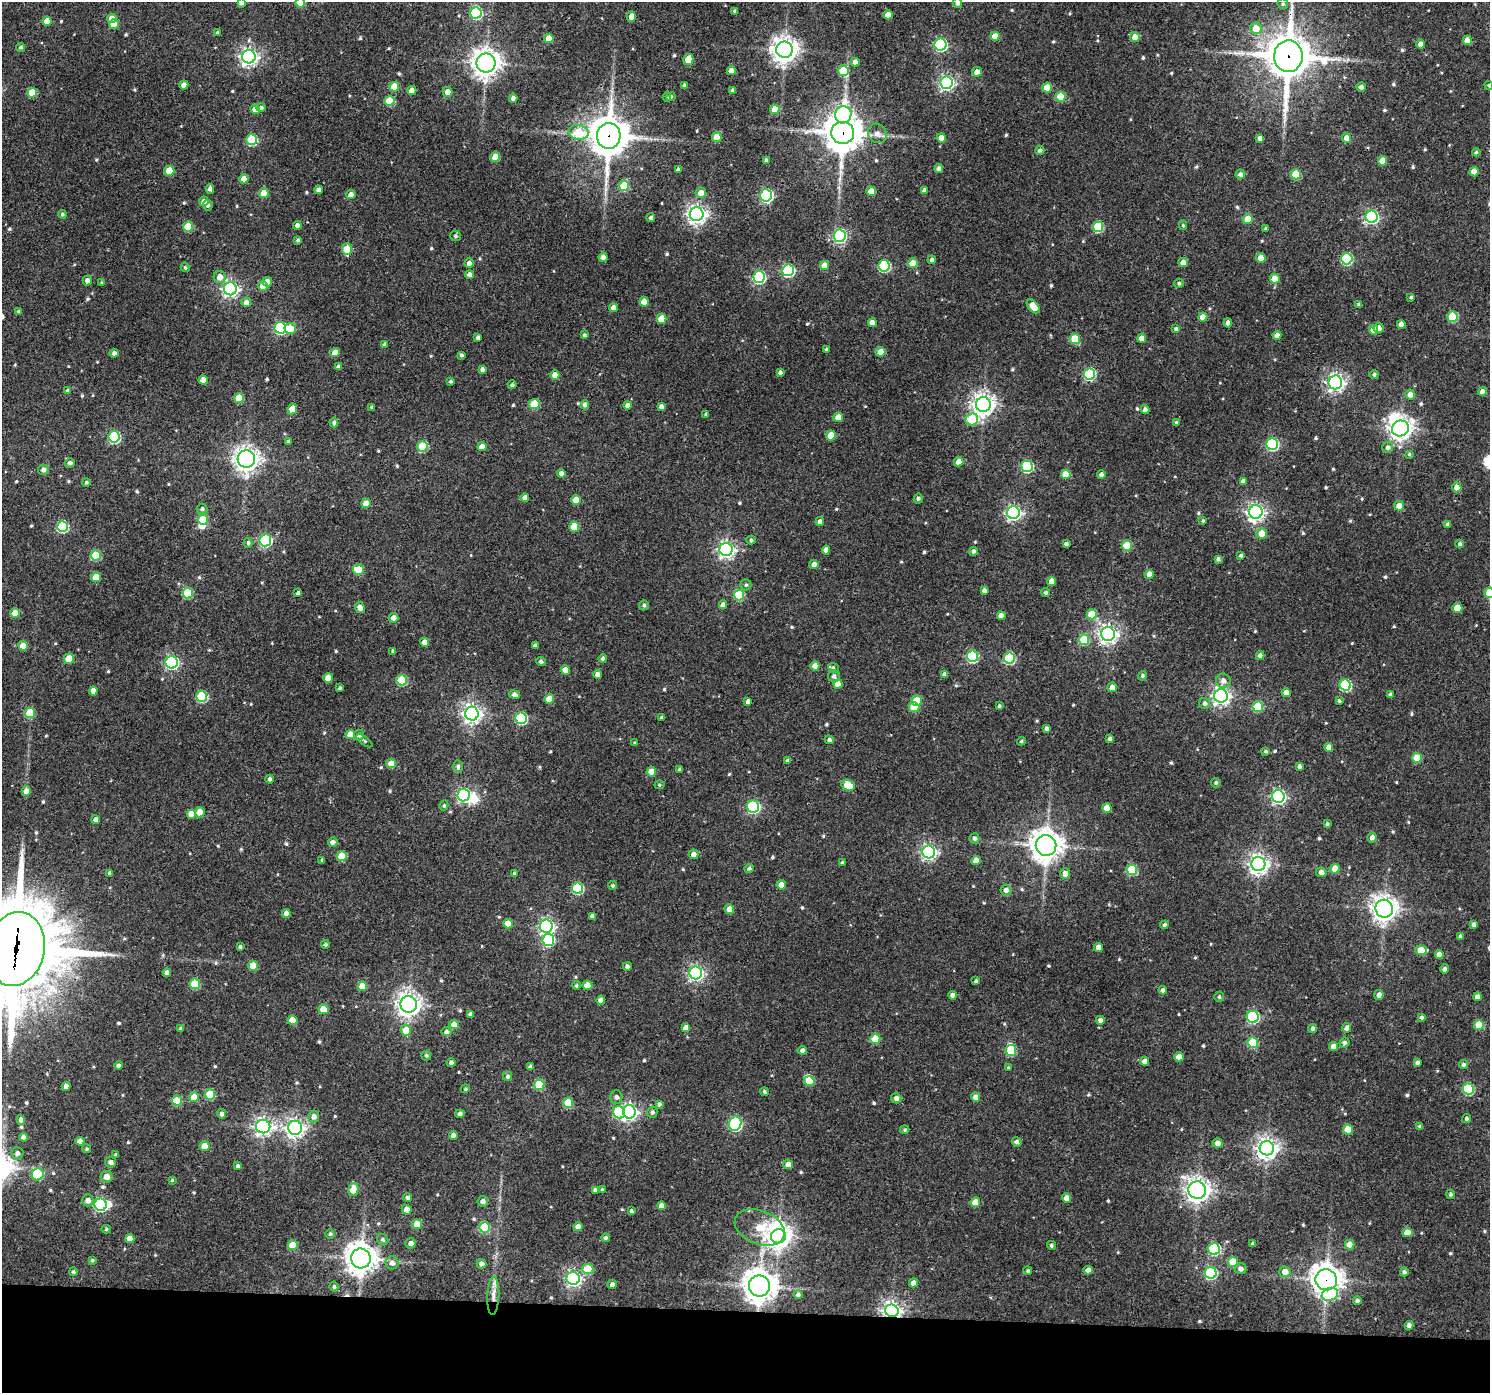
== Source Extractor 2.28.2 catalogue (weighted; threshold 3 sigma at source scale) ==
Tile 8 of 3 x 3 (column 2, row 3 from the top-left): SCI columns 1489-2976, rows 110-1500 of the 4472 x 4494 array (HDU 1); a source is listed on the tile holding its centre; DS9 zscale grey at full resolution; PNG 1492 x 1395 px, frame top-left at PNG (2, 2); each listed source drawn as its Kron ellipse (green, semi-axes under 4 px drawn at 4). Shown black and unused: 6% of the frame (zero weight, under 3 of 4 exposures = <1% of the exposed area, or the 3 px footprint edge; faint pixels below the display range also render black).
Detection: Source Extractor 2.28.2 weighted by HDU 2 'WHT'; one run over the whole footprint, this tile lists its part. Background 0.08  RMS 0.0069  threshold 0.0309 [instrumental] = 3 sigma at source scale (4.5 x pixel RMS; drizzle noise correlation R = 1.50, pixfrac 1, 0.05/0.05 arcsec/px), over >= 5 px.
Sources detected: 652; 6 inside a brighter object's white glare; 1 cosmic-ray / hot-pixel residue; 1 long thin detection or spike segment (spike, bleed or trail) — neither listed nor drawn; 3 inside a brighter listed object's ellipse — not listed separately; of the other 641, all 500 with FLUX_AUTO >= 1.07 (the completeness limit of this list) listed and drawn (141 fainter detections not listed), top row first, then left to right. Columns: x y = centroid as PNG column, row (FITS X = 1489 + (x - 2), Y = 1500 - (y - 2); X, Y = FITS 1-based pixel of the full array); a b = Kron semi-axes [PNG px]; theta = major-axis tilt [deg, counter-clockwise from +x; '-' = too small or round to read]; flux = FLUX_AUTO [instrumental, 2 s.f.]
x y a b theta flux
300 2 5 5 - 13
241 3 4 4 - 2.2
957 3 5 4 - 2.2
1283 4 5 5 - 1.4
735 11 4 4 - 1.9
476 13 6 5 - 72
888 15 4 4 - 6.3
631 16 5 4 - 5.1
112 19 5 4 - 6.6
47 21 4 4 - 8.2
114 24 5 5 - 15
1256 28 6 5 - 10
217 33 4 4 - 1.4
995 36 4 4 - 8.9
1135 37 5 5 - 6
549 38 4 4 - 9.9
1467 40 5 4 - 8.2
1421 44 4 4 - 4.5
940 45 6 6 - 91
20 47 5 4 - 1.6
784 50 8 8 - 680
1288 56 16 14 88 2300
249 57 6 6 - 280
688 59 5 5 - 15
855 62 4 4 - 4.1
486 63 9 9 - 680
731 71 4 4 - 4.9
843 71 5 5 - 23
977 72 5 4 - 5
946 83 6 6 - 180
184 85 4 4 - 5.4
684 85 4 3 - 1.7
1489 85 4 4 - 1.1
394 87 5 5 - 21
1361 87 4 4 - 2.2
1047 88 5 5 - 12
733 90 4 3 - 2.1
412 91 4 4 - 7.9
448 92 5 4 - 5.3
32 93 5 5 - 19
667 97 4 4 - 1.5
671 97 4 4 - 1.3
1060 97 5 5 - 25
513 98 4 4 - 3.3
389 101 5 5 - 26
261 108 5 4 - 1.7
255 109 5 4 - 4.6
775 109 5 5 - 12
843 115 9 8 - 120
579 132 10 7 -12 21
843 133 11 11 - 1500
877 133 10 9 - 3.7
609 136 13 12 - 1800
717 137 5 5 - 18
941 138 4 4 - 5.8
1260 138 4 4 - 2.7
1347 138 5 4 - 8
251 140 5 5 - 41
1040 150 5 4 - 1.8
1476 152 4 4 - 1.2
495 157 5 4 - 12
766 160 4 3 - 1.5
1382 161 5 4 - 11
939 169 4 4 - 2.6
678 170 4 4 - 2.7
169 171 5 5 - 21
1474 172 4 4 - 7.6
1240 174 5 5 - 2.6
1296 174 5 5 - 25
244 179 4 4 - 6.2
624 186 5 5 - 23
210 189 5 4 - 2.8
319 190 4 4 - 3.4
924 190 4 4 - 2.8
871 191 5 4 - 8.4
264 193 5 5 - 10
701 193 5 5 - 5.6
351 195 5 4 - 4
766 195 6 6 - 110
204 201 5 4 - 4.4
208 205 5 4 - 1.6
62 214 4 4 - 1.4
697 214 7 7 - 340
1372 217 6 6 - 130
651 218 4 4 - 1.4
1248 219 5 5 - 15
297 225 4 4 - 3.6
1183 225 5 4 - 1.1
188 227 5 5 - 25
1098 227 5 5 - 37
1266 228 4 3 - 1.1
455 236 5 5 - 1.5
839 236 6 6 - 110
298 240 3 3 - 1.4
347 249 6 5 - 17
603 257 4 4 - 3
1261 258 5 4 - 11
1347 259 6 5 - 61
932 260 4 4 - 2.1
1183 262 4 4 - 5.6
469 263 5 4 - 2.7
913 263 5 5 - 16
824 266 4 4 - 9.6
884 266 6 5 - 64
185 267 5 4 - 1.1
788 270 6 6 - 81
470 274 4 4 - 3
220 277 6 6 - 5.6
759 277 6 6 - 84
1275 279 5 5 - 11
87 281 5 4 - 3.3
267 282 5 4 - 6.4
102 283 4 3 - 1.1
1179 283 5 4 - 1.3
263 286 5 5 - 12
230 289 6 6 - 210
1411 297 3 3 - 1.1
246 302 5 5 - 4.5
644 302 5 4 - 11
1359 305 4 3 - 2.1
1033 306 8 5 -51 9.7
614 308 4 4 - 4.2
19 312 4 3 - 1.2
1203 317 4 4 - 5.8
1452 317 5 5 - 35
662 319 5 5 - 15
872 323 4 4 - 5.6
1228 323 4 4 - 2.9
1401 324 4 4 - 3.8
280 328 6 5 - 74
1378 328 5 5 - 4.9
290 329 5 5 - 13
1176 329 4 4 - 2
1374 330 5 4 - 12
584 335 4 3 - 1.3
1277 335 4 4 - 3.8
478 338 4 3 - 2.2
1142 338 4 4 - 5.4
1075 339 5 5 - 29
385 344 4 4 - 1.8
826 349 4 4 - 1.2
880 352 5 4 - 7.4
114 353 4 4 - 2.2
335 353 5 4 - 7.8
461 355 3 3 - 1.7
339 367 4 4 - 2.8
482 369 4 4 - 2.2
780 372 4 4 - 2
1089 374 6 5 - 63
1374 374 4 4 - 1.5
555 375 5 4 - 4.5
203 380 5 4 - 7.5
451 381 3 3 - 1.3
1335 382 7 6 - 280
512 385 4 4 - 1.6
67 391 4 3 - 1.6
1482 392 4 4 - 4.9
1410 395 5 5 - 4.9
239 398 5 5 - 18
534 404 5 5 - 27
585 405 4 4 - 2.9
627 405 4 4 - 3.1
983 405 7 7 - 520
661 406 4 4 - 2.7
372 407 3 3 - 1.4
292 409 5 4 - 9.7
1145 410 4 4 - 3.2
706 414 4 3 - 1.1
838 417 4 4 - 8.9
972 419 6 6 - 30
334 423 4 4 - 1.8
1176 423 4 4 - 1.4
1400 428 8 8 - 440
831 435 5 5 - 15
114 437 6 5 - 64
289 442 4 4 - 1.8
1272 444 6 6 - 74
423 446 5 5 - 33
482 447 4 4 - 7.4
1388 447 5 5 - 2.2
1409 454 4 4 - 1.1
246 459 8 8 - 490
959 462 5 4 - 5.1
70 463 5 5 - 2.2
1027 466 5 5 - 59
43 470 5 5 - 3
561 473 4 4 - 3.3
1066 474 5 5 - 15
1101 474 4 4 - 2.4
1243 481 4 4 - 2.7
86 482 4 4 - 1.3
1457 487 5 4 - 5.4
525 497 4 4 - 4.2
918 499 5 4 - 1.3
576 500 5 5 - 13
366 503 5 4 - 7
1399 506 5 4 - 6.2
202 509 5 5 - 1.8
1256 512 7 6 - 260
1013 513 6 6 - 180
203 520 5 5 - 18
1203 521 4 4 - 1.3
820 522 4 4 - 3.1
1448 524 4 4 - 2
62 527 5 5 - 58
574 527 5 5 - 19
1261 533 5 5 - 8.9
265 540 6 6 - 91
751 540 4 4 - 1.6
248 543 5 4 - 1.6
1066 544 4 4 - 1.8
1460 544 4 4 - 1.7
1127 546 5 5 - 25
726 550 6 6 - 240
826 550 4 4 - 4.1
973 551 4 4 - 1.7
96 555 5 5 - 28
1241 555 4 3 - 1.5
1218 559 4 4 - 1.5
814 564 4 4 - 4.7
358 570 5 5 - 19
1149 574 4 4 - 8.5
96 577 5 5 - 14
1052 581 4 4 - 7.2
746 585 5 5 - 1.4
984 591 4 4 - 2.5
1046 592 4 4 - 1.5
188 593 5 5 - 38
298 593 4 4 - 1.9
1489 593 5 5 - 11
739 595 5 5 - 37
644 605 5 5 - 1.5
723 605 4 4 - 3.2
360 607 6 4 -65 3.8
1457 608 5 5 - 13
15 613 5 4 - 12
1092 614 5 5 - 19
1001 616 4 4 - 5.8
393 618 5 5 - 4.4
1108 634 7 7 - 320
1084 640 5 5 - 27
424 642 4 4 - 5.4
535 645 4 3 - 1.5
23 646 5 4 - 9.4
393 651 4 3 - 1.6
972 656 6 5 - 62
1260 656 4 4 - 3.4
603 658 4 4 - 1.8
1009 658 5 5 - 48
69 659 5 5 - 15
541 661 4 4 - 1.7
172 662 6 6 - 140
815 666 4 4 - 5.2
833 668 5 5 - 1.2
565 670 5 4 - 9.5
597 674 4 4 - 2.9
945 674 4 4 - 3.3
834 676 6 6 - 2.5
1142 676 4 4 - 1.3
328 678 5 4 - 9.1
402 680 5 5 - 37
1223 681 7 7 - 4.1
838 684 4 4 - 6.8
1345 685 6 5 - 54
1112 687 5 5 - 4.1
340 688 4 4 - 1.3
93 691 4 4 - 6.4
1286 693 4 4 - 5.8
514 695 5 4 - 2.7
1391 695 4 4 - 2.3
202 696 5 5 - 49
1221 696 7 6 - 280
549 699 5 4 - 10
748 701 4 4 - 2.4
917 701 5 5 - 18
1339 701 4 3 - 1.2
1205 704 5 5 - 2.2
999 706 4 3 - 1.2
914 707 5 5 - 18
1258 707 5 5 - 35
30 713 5 5 - 24
472 714 7 7 - 340
521 718 6 5 - 54
662 718 4 3 - 1.6
1046 729 4 4 - 2.1
350 735 5 4 - 12
359 735 5 5 - 2.7
1110 739 4 4 - 2.6
829 740 4 4 - 2.2
364 741 9 4 -36 1.2
1021 741 4 3 - 1.1
635 743 4 3 - 1.3
1329 747 4 4 - 5.6
1265 751 4 4 - 1.2
1417 758 5 5 - 16
787 760 4 4 - 1.6
391 763 5 4 - 9.8
1299 766 4 3 - 2
458 767 6 5 - 1.7
680 769 3 3 - 1.2
651 772 5 5 - 11
270 779 4 4 - 1.9
1216 783 5 4 - 1.2
659 785 5 4 - 1.1
848 785 7 5 -24 23
26 791 5 4 - 5.2
464 795 6 6 - 130
1278 796 6 6 - 170
444 806 5 4 - 1.3
753 807 6 6 - 94
1107 808 5 4 - 9.3
200 812 5 5 - 7.4
191 814 5 5 - 10
96 820 4 4 - 3.2
1327 824 4 4 - 1.3
974 838 5 5 - 1.9
1372 838 5 4 - 3.6
333 842 5 5 - 2.6
1046 845 10 10 - 890
929 852 6 6 - 180
694 854 5 5 - 3.6
341 856 5 5 - 18
322 860 4 3 - 1.2
976 861 4 4 - 6.9
842 862 3 3 - 1.1
1258 864 7 7 - 390
749 868 5 4 - 1.7
1335 869 5 4 - 11
1132 870 5 5 - 39
1321 872 5 4 - 3.6
110 873 4 4 - 2.1
514 873 4 4 - 1.1
1065 873 5 5 - 4.9
781 885 4 4 - 5.3
613 886 4 4 - 1.3
577 888 5 5 - 55
1006 890 5 5 - 2.7
729 909 5 4 - 6.2
1384 909 9 8 - 570
286 913 4 4 - 4.9
592 916 4 4 - 2.8
508 924 4 4 - 9.8
1164 925 4 4 - 1.7
1474 925 4 4 - 2.3
546 926 6 6 - 170
1461 937 4 4 - 1.7
548 940 6 6 - 63
325 944 4 4 - 1.3
240 947 3 3 - 1.3
1099 947 4 4 - 4
15 949 37 29 78 9700
1421 950 6 4 -3 12
1439 954 4 4 - 4.1
253 966 5 5 - 14
627 966 4 4 - 2
1445 969 4 4 - 2.2
167 973 4 4 - 3.2
696 973 6 6 - 170
976 981 4 4 - 1.6
195 984 5 5 - 29
576 985 4 4 - 1.2
587 985 5 4 - 9.2
362 986 5 5 - 12
1163 990 4 4 - 2.4
953 995 4 4 - 3
1379 995 5 4 - 3.3
1219 997 5 4 - 1.3
1477 997 4 4 - 3.7
601 1000 4 4 - 3.8
409 1004 8 8 - 480
324 1009 5 5 - 13
471 1014 4 4 - 2.7
1253 1017 6 6 - 74
1421 1017 4 4 - 1.5
292 1020 5 5 - 12
1100 1020 4 4 - 2.6
454 1024 5 4 - 8.2
1479 1025 5 5 - 19
686 1028 4 4 - 7.2
1313 1028 4 4 - 1.8
1347 1028 4 4 - 2.8
180 1029 4 3 - 1.3
406 1030 5 5 - 13
447 1032 5 4 - 2.3
875 1039 5 5 - 19
1344 1042 5 5 - 1.7
1253 1043 5 5 - 30
1334 1046 4 4 - 5.4
802 1050 5 4 - 2.7
1011 1051 5 5 - 32
426 1055 5 5 - 1.5
1179 1057 4 4 - 6.4
1144 1061 4 4 - 4.9
451 1063 4 4 - 2.2
1417 1063 4 3 - 2
1463 1065 4 4 - 1.8
119 1066 4 4 - 2.1
530 1066 4 3 - 1.5
1008 1068 4 4 - 1.3
507 1076 4 4 - 1.5
809 1081 5 5 - 14
539 1085 5 5 - 29
66 1087 4 4 - 4.4
465 1089 4 4 - 1.1
1468 1089 5 5 - 45
764 1092 4 3 - 1.5
210 1094 5 5 - 28
194 1097 5 5 - 12
616 1097 6 6 - 2.4
976 1097 5 4 - 4.7
896 1098 5 5 - 2.7
177 1101 5 5 - 21
568 1103 5 5 - 24
659 1104 4 4 - 1.6
619 1112 6 5 - 40
629 1112 6 6 - 210
652 1112 6 5 - 1.8
221 1114 4 4 - 2.3
460 1114 4 4 - 2.1
314 1117 6 5 - 3.3
1467 1119 4 4 - 1.9
21 1120 5 4 - 2.8
735 1124 7 6 - 110
1420 1126 4 3 - 1.6
263 1127 7 6 - 270
295 1128 7 7 - 340
1348 1129 5 5 - 16
905 1130 5 4 - 1.1
453 1136 4 4 - 3.3
24 1137 4 4 - 3.2
80 1141 4 4 - 5.1
1017 1142 5 4 - 2.4
1218 1143 5 4 - 4
205 1146 5 5 - 12
1267 1148 7 7 - 450
87 1149 4 4 - 1.3
17 1153 6 6 - 2.2
116 1155 4 4 - 1.4
110 1162 5 5 - 2.4
788 1164 5 4 - 4.2
238 1166 4 4 - 2.1
38 1174 6 5 - 44
106 1177 6 5 - 4.6
172 1180 4 3 - 1.1
353 1189 7 5 78 10
595 1190 4 4 - 2.2
602 1190 4 4 - 1.3
1197 1190 9 8 - 450
1450 1194 5 4 - 1.7
408 1198 4 4 - 2.2
1067 1198 4 4 - 5.5
88 1200 6 5 - 4.1
483 1201 5 5 - 2.5
975 1202 5 5 - 12
101 1205 6 6 - 98
662 1206 4 4 - 5
407 1210 5 4 - 5.7
631 1211 4 4 - 1.4
417 1224 5 5 - 13
484 1227 5 5 - 36
578 1227 4 4 - 6
760 1227 26 17 -21 24
106 1229 5 4 - 1.2
1407 1232 5 4 - 9.4
330 1234 5 5 - 1.2
778 1236 7 7 - 600
606 1238 4 4 - 1.5
130 1239 4 4 - 6.3
383 1240 6 5 - 1.3
411 1243 5 5 - 3
1252 1244 4 3 - 1.3
1350 1244 5 4 - 6.9
293 1245 5 5 - 14
1051 1245 5 4 - 1.4
1214 1249 6 6 - 66
361 1258 10 9 - 880
92 1260 4 4 - 1.1
1233 1262 5 5 - 17
392 1263 6 6 - 3.4
481 1264 5 4 - 2.4
588 1269 5 5 - 23
1241 1269 6 5 - 3.2
1088 1270 4 4 - 3.8
1028 1271 4 4 - 1.3
73 1272 4 4 - 1.4
1285 1272 5 5 - 5.9
1404 1272 4 4 - 1.8
1211 1273 6 5 - 67
573 1278 6 6 - 190
1326 1280 11 10 - 720
913 1283 4 4 - 4.7
612 1284 5 4 - 2.2
759 1286 10 10 - 970
334 1287 5 4 - 1.3
1330 1294 8 6 20 31
798 1295 5 4 - 1.9
493 1296 19 6 87 6.1
1357 1301 4 4 - 1.7
892 1311 7 6 - 360
1409 1325 4 4 - 2.8
Overlapping masked pixels (flux is a lower limit): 10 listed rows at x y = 1288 56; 843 133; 609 136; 624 186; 788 270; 15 949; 1197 1190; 1326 1280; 493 1296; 892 1311
Isophote crosses this tile's border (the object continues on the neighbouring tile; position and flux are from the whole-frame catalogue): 6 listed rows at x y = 300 2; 241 3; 957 3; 1489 85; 1489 593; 15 949